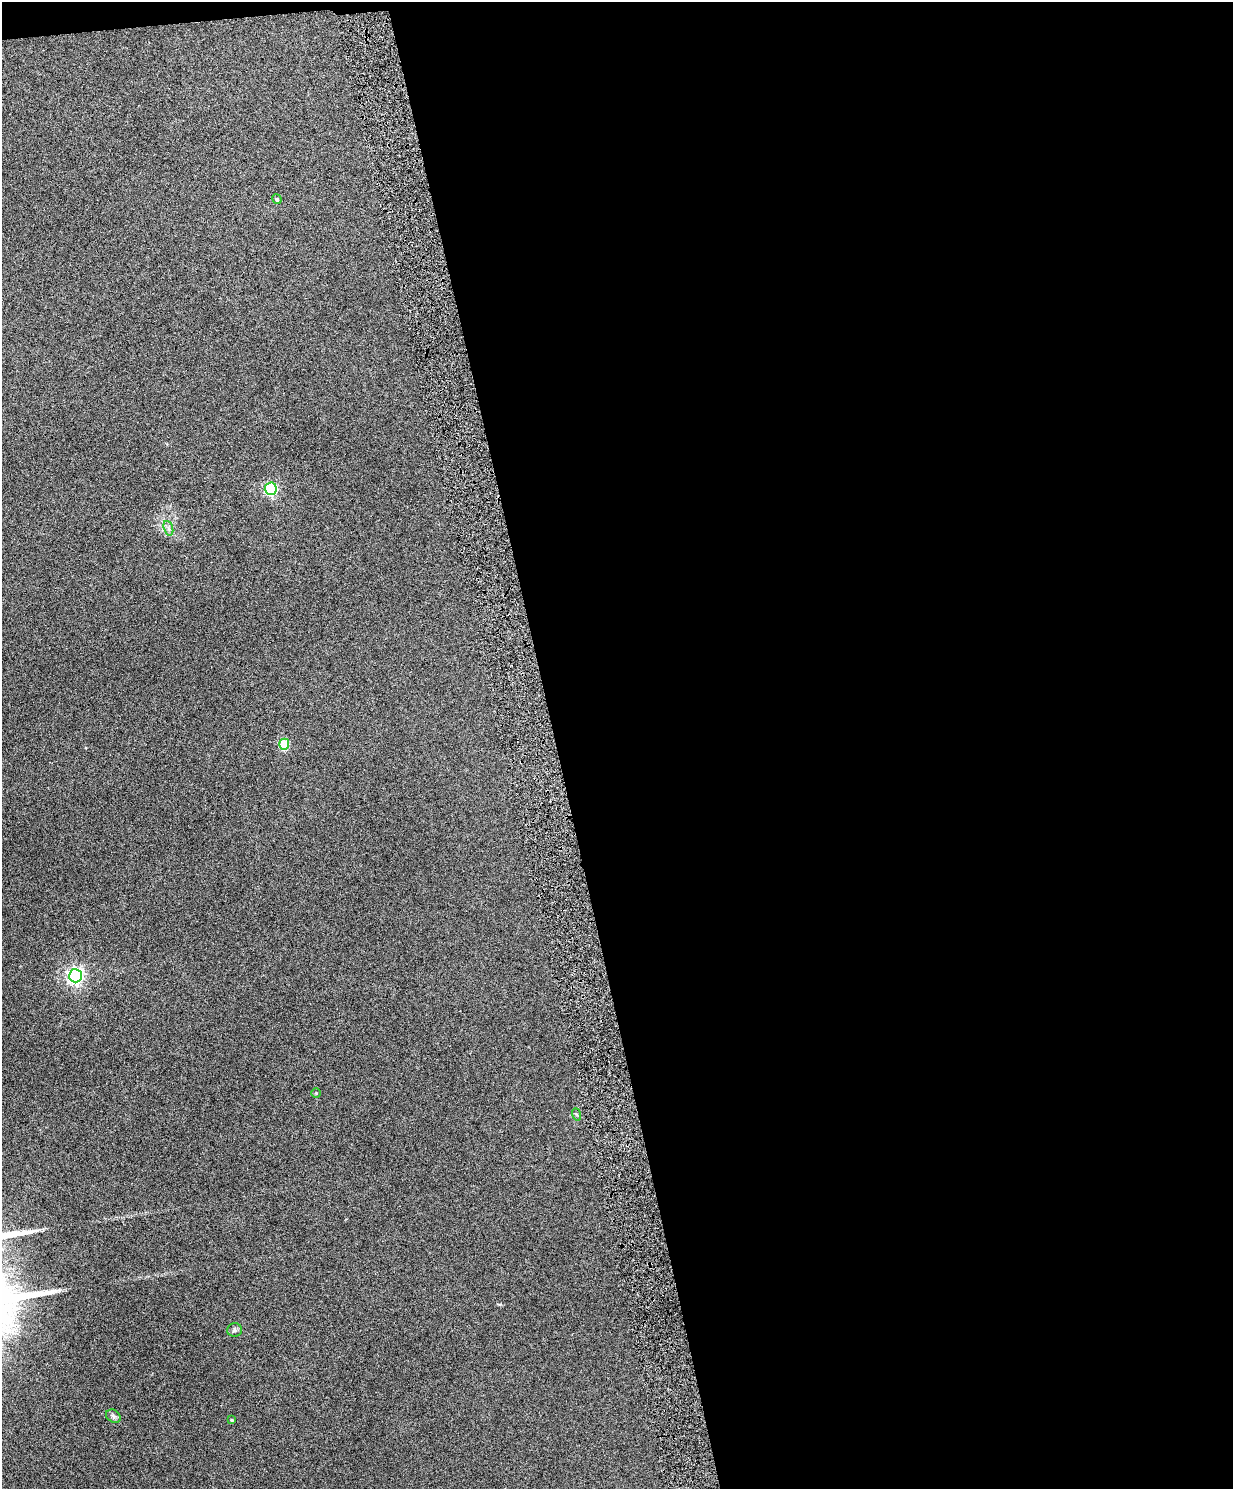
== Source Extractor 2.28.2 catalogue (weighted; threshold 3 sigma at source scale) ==
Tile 4 of 4 x 3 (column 4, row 1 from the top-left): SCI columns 3696-4926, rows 3118-4604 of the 4928 x 4863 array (HDU 1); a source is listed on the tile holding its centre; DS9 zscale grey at full resolution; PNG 1235 x 1491 px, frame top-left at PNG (2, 2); each listed source drawn as its Kron ellipse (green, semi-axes under 4 px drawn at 4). Shown black and unused: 56% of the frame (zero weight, under 4 of 8 exposures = <1% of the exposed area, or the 3 px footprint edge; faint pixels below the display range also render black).
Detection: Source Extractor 2.28.2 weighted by HDU 2 'WHT'; one run over the whole footprint, this tile lists its part. Background 0.0712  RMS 0.0043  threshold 0.0176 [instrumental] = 3 sigma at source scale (4.09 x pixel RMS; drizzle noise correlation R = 1.36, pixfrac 0.8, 0.05/0.05 arcsec/px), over >= 5 px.
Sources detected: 10; all 10 listed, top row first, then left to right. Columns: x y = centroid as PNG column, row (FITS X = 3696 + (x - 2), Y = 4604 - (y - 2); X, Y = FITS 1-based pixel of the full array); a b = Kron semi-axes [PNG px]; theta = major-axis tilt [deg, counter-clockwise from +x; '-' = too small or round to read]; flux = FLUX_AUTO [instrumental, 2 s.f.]
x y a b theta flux
277 199 5 4 - 0.71
271 489 6 6 - 63
168 528 7 4 -71 1.1
284 744 5 5 - 21
75 976 6 6 - 140
316 1093 5 5 - 0.51
576 1114 6 4 -70 0.5
235 1330 7 7 - 0.94
113 1416 8 6 -35 1
232 1420 4 3 - 0.46